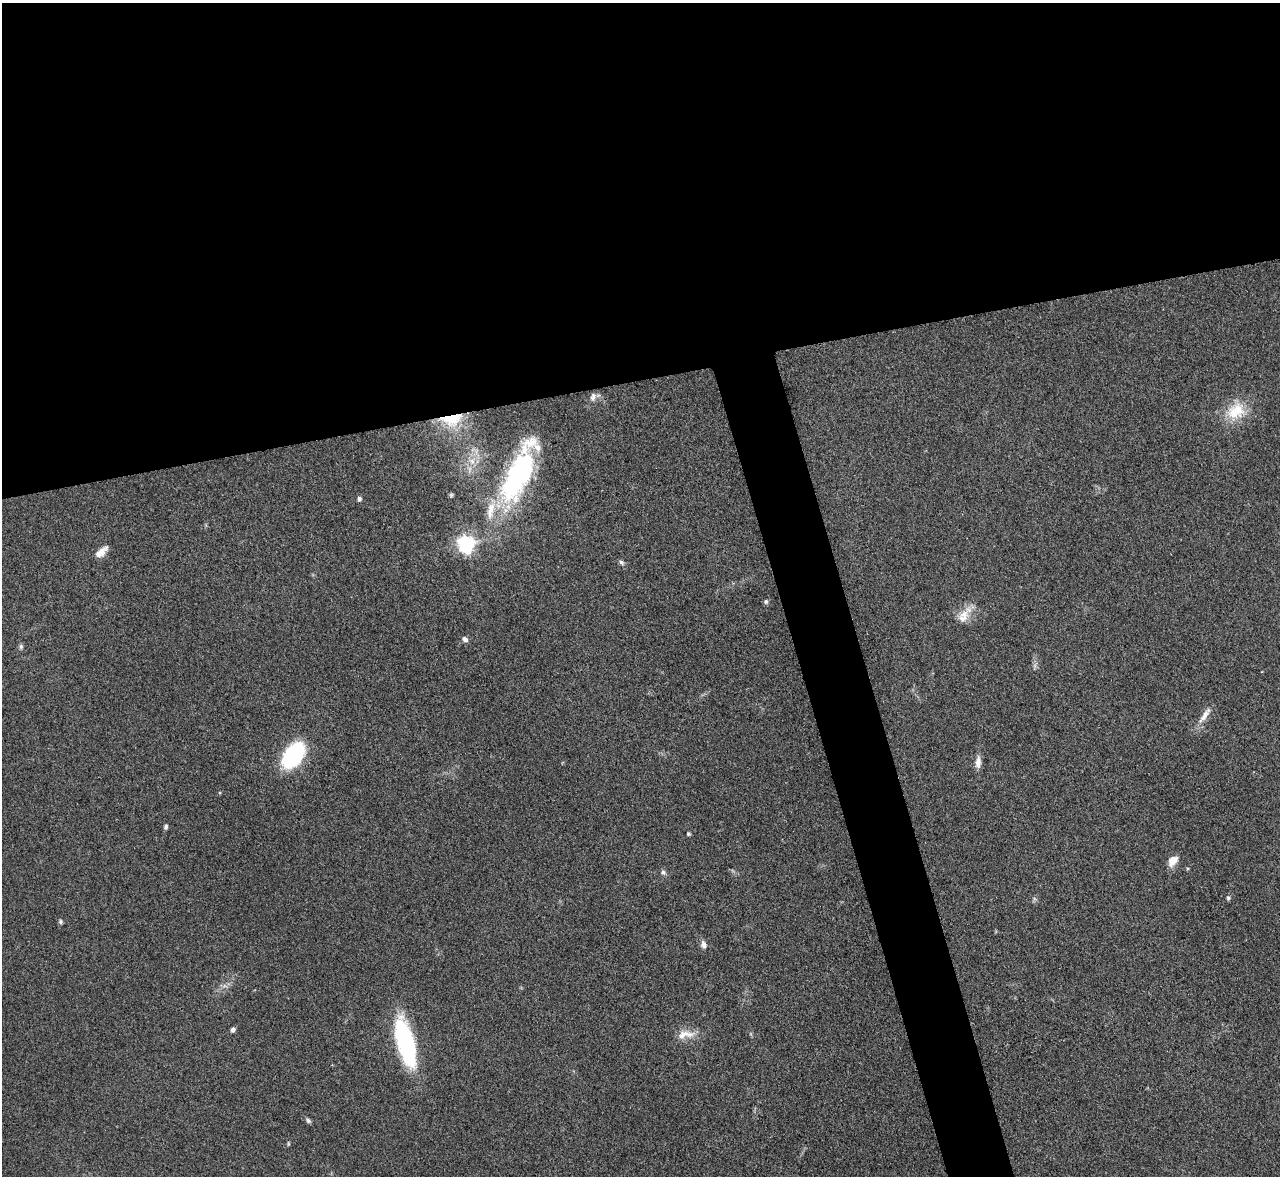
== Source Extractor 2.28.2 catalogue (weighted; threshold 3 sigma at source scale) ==
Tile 2 of 4 x 4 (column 2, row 1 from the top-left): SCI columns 1287-2564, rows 3668-4841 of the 5127 x 5108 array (HDU 1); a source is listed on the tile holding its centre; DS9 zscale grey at full resolution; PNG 1282 x 1178 px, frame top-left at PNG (2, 3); no overlay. Shown black and unused: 36% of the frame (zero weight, under 3 of 4 exposures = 1% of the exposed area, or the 3 px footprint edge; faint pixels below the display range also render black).
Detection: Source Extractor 2.28.2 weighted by HDU 2 'WHT'; one run over the whole footprint, this tile lists its part. Background 0.334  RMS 0.0099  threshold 0.0443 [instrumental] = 3 sigma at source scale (4.5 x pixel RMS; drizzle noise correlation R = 1.50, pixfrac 1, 0.05/0.05 arcsec/px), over >= 5 px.
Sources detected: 34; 3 inside a brighter object's white glare — not listed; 2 inside a brighter listed object's ellipse — not listed separately; the other 29 listed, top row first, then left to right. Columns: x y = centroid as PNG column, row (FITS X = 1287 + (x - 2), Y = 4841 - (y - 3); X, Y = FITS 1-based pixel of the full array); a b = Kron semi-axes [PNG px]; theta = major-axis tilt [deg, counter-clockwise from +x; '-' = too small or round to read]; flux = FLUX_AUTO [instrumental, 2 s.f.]
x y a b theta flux
593 397 13 7 76 5.3
1236 411 28 21 40 30
451 419 30 15 6 37
472 461 9 7 -28 5.8
518 475 89 25 67 170
451 495 6 5 - 1.5
359 499 6 5 - 2.7
466 544 7 6 - 360
101 552 19 8 41 8.7
621 562 8 5 -34 2.4
766 601 7 5 89 1.9
964 614 17 9 20 11
465 639 8 5 -33 3.4
21 646 7 5 -70 1.9
1205 715 25 7 55 9.3
293 755 25 15 53 100
978 762 15 7 85 6.9
166 827 6 4 77 2.4
688 834 5 4 - 1.3
1173 861 14 9 56 9.5
663 872 7 5 -88 2.4
1228 898 6 5 - 1.9
60 922 6 5 - 1.7
703 944 11 6 -80 4.1
233 1030 5 4 - 3
685 1034 27 10 8 13
408 1044 56 17 -76 97
308 1120 7 5 -56 2.1
288 1144 6 3 72 1.1
Overlapping masked pixels (flux is a lower limit): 1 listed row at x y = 451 419